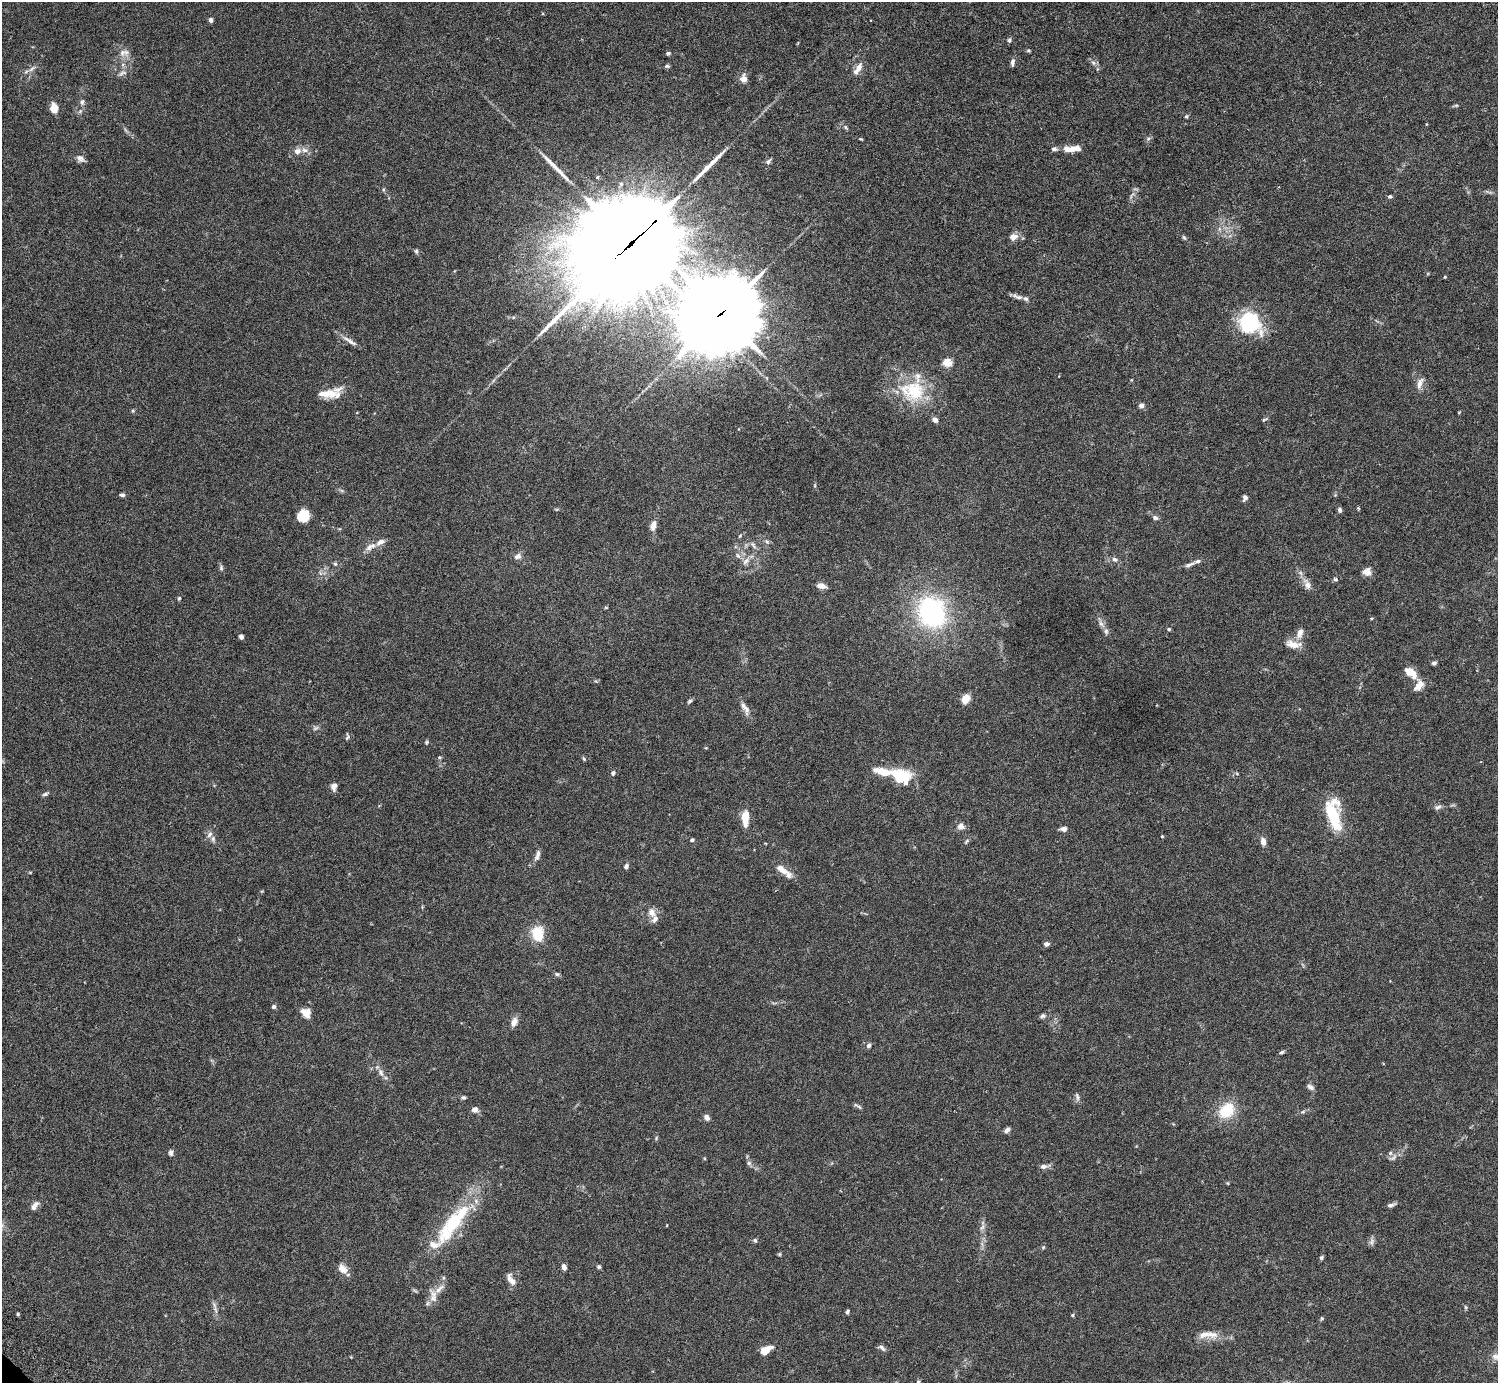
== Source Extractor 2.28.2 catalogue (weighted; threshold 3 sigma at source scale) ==
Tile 10 of 4 x 4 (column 2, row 3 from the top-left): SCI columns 1541-3036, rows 1587-2967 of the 6074 x 6074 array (HDU 1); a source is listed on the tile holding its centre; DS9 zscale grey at full resolution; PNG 1500 x 1385 px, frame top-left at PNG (2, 2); no overlay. Shown black and unused: <1% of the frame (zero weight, under 3 of 6 exposures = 3% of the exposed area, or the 3 px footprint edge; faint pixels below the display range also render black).
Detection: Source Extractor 2.28.2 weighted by HDU 2 'WHT'; one run over the whole footprint, this tile lists its part. Background 0.0146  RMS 0.002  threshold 0.00807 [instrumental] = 3 sigma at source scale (4.09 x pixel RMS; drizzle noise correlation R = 1.36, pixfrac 0.8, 0.05/0.05 arcsec/px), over >= 5 px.
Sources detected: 174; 2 too faint to see at this stretch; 2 long thin detections or spike segments (spike, bleed or trail) — not listed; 18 inside a brighter listed object's ellipse — not listed separately; the other 152 listed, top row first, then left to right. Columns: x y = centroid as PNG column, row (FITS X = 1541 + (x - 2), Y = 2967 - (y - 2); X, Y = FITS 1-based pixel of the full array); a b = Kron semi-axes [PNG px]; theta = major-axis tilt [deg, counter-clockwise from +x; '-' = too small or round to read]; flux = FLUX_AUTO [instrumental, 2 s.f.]
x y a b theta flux
211 20 5 4 - 0.6
1009 40 6 5 - 0.37
1029 50 5 4 - 0.24
122 53 11 8 76 1.2
668 53 5 4 - 0.33
1012 63 10 5 82 0.53
1093 63 7 5 -59 0.5
667 66 6 4 -1 0.3
859 67 12 8 59 1.2
32 69 14 5 33 0.69
122 73 13 6 22 0.77
743 79 7 6 - 1.7
82 102 8 6 75 0.5
1456 105 6 4 1 0.23
54 109 9 6 -86 2.5
1186 116 5 4 - 0.23
845 127 7 5 -38 0.31
1148 138 6 4 2 0.31
861 139 6 3 -34 0.17
1072 149 20 7 3 2.3
297 151 9 8 - 1
80 158 12 7 -36 0.79
768 161 10 5 51 0.49
383 190 6 4 -89 0.24
1488 192 12 3 -20 0.37
1390 196 5 4 - 0.35
1013 237 11 8 12 1.2
1184 238 7 5 -62 0.28
631 243 45 27 40 6600
416 251 7 5 -72 0.36
1445 277 4 3 - 0.2
1019 297 12 6 -14 0.85
721 313 27 23 33 2000
1249 323 25 20 -39 13
350 341 24 5 -32 1.1
947 363 10 9 - 1.8
1420 383 17 7 69 1.2
913 391 38 29 -10 10
328 394 29 10 0 3.1
1141 405 7 6 - 0.59
133 411 5 5 - 0.24
1459 412 5 3 - 0.14
935 420 7 6 - 0.69
1264 420 6 4 28 0.25
122 495 5 4 - 0.46
1245 498 6 5 - 0.7
1358 508 5 3 - 0.21
1339 510 6 5 - 0.41
303 516 11 9 32 5.1
1155 518 8 6 -23 0.5
653 525 10 6 77 1.5
740 536 6 4 47 0.23
767 542 8 5 -53 0.41
753 545 11 6 -57 0.62
370 547 17 8 29 1.3
518 556 9 7 25 0.77
738 556 8 5 -53 0.52
1115 559 9 6 -30 0.58
746 561 13 7 45 1
335 564 5 5 - 0.29
1189 565 16 5 21 0.73
221 568 7 5 -89 0.38
1367 572 10 9 - 1.2
1335 579 7 5 -15 0.32
1307 584 16 8 -69 1.3
821 586 11 6 -10 1
179 598 5 5 - 0.23
606 607 4 3 - 0.22
932 612 23 19 -68 34
1101 624 13 5 -56 0.81
1169 629 5 4 - 0.24
1300 633 14 8 70 1.3
241 637 5 4 - 0.6
1293 644 17 9 -17 2.1
1434 663 6 4 22 0.4
1410 672 17 9 -38 2.3
1419 685 16 10 59 1.6
966 699 9 7 63 1.9
690 701 6 4 44 0.39
746 709 16 8 -77 1.2
347 737 10 4 83 0.33
426 742 5 5 - 0.24
440 757 5 5 - 0.24
584 759 6 4 -59 0.22
613 773 5 5 - 0.5
899 776 21 14 -11 7.5
334 786 9 6 68 0.98
45 794 8 4 16 0.4
1438 807 9 6 24 0.53
1333 815 32 13 -79 11
745 818 17 7 -90 3.1
961 826 10 9 - 0.93
1064 829 6 5 - 1
210 834 10 7 57 0.86
1162 836 4 3 - 0.17
692 840 5 4 - 0.37
966 841 9 4 50 0.34
1263 842 8 5 -84 1.2
537 855 15 6 71 0.77
626 866 6 5 - 0.53
782 870 22 9 -33 1.9
652 913 12 9 -57 1.4
538 935 16 11 -83 5.3
1046 944 5 5 - 0.67
557 974 6 5 - 0.32
274 1007 5 5 - 0.42
306 1013 13 10 -39 1.7
1042 1016 8 6 24 0.47
514 1022 12 7 68 1.2
869 1045 6 6 - 0.48
1282 1052 7 4 28 0.32
381 1072 11 6 -74 0.83
1311 1087 9 6 -35 0.65
1077 1096 11 5 -77 0.54
463 1097 6 5 - 0.38
859 1107 9 5 -36 0.37
475 1109 6 6 - 0.97
1227 1110 17 12 47 6.7
1303 1112 8 4 9 0.35
707 1117 6 5 - 0.98
1007 1130 7 5 45 0.63
656 1138 6 3 72 0.21
171 1153 7 5 81 0.55
1393 1158 14 6 29 0.7
749 1163 7 6 - 0.43
1044 1166 10 6 5 0.69
1228 1183 5 3 - 0.16
1391 1205 10 4 16 0.54
34 1206 12 6 55 1
455 1220 60 18 51 14
982 1227 10 5 59 0.56
755 1240 6 5 - 0.36
1372 1241 11 6 63 0.57
1043 1247 5 5 - 0.22
780 1254 6 3 71 0.2
1321 1257 5 4 - 0.34
564 1267 6 4 -77 1
599 1267 5 4 - 0.37
343 1269 14 9 -45 1.6
511 1279 17 8 -58 1.3
439 1289 20 6 43 1.6
1465 1307 6 4 -71 0.23
215 1309 11 5 -72 0.68
847 1311 6 4 51 0.33
18 1314 4 4 - 0.23
1072 1315 4 4 - 0.21
1322 1318 5 4 - 0.22
1212 1334 17 10 -21 1.8
882 1348 10 5 -32 0.52
765 1350 12 6 28 2.7
1495 1356 10 9 - 0.99
918 1382 5 4 - 0.29
Overlapping masked pixels (flux is a lower limit): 2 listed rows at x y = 631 243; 721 313
Isophote crosses this tile's border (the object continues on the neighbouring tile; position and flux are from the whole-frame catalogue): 1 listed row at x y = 918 1382